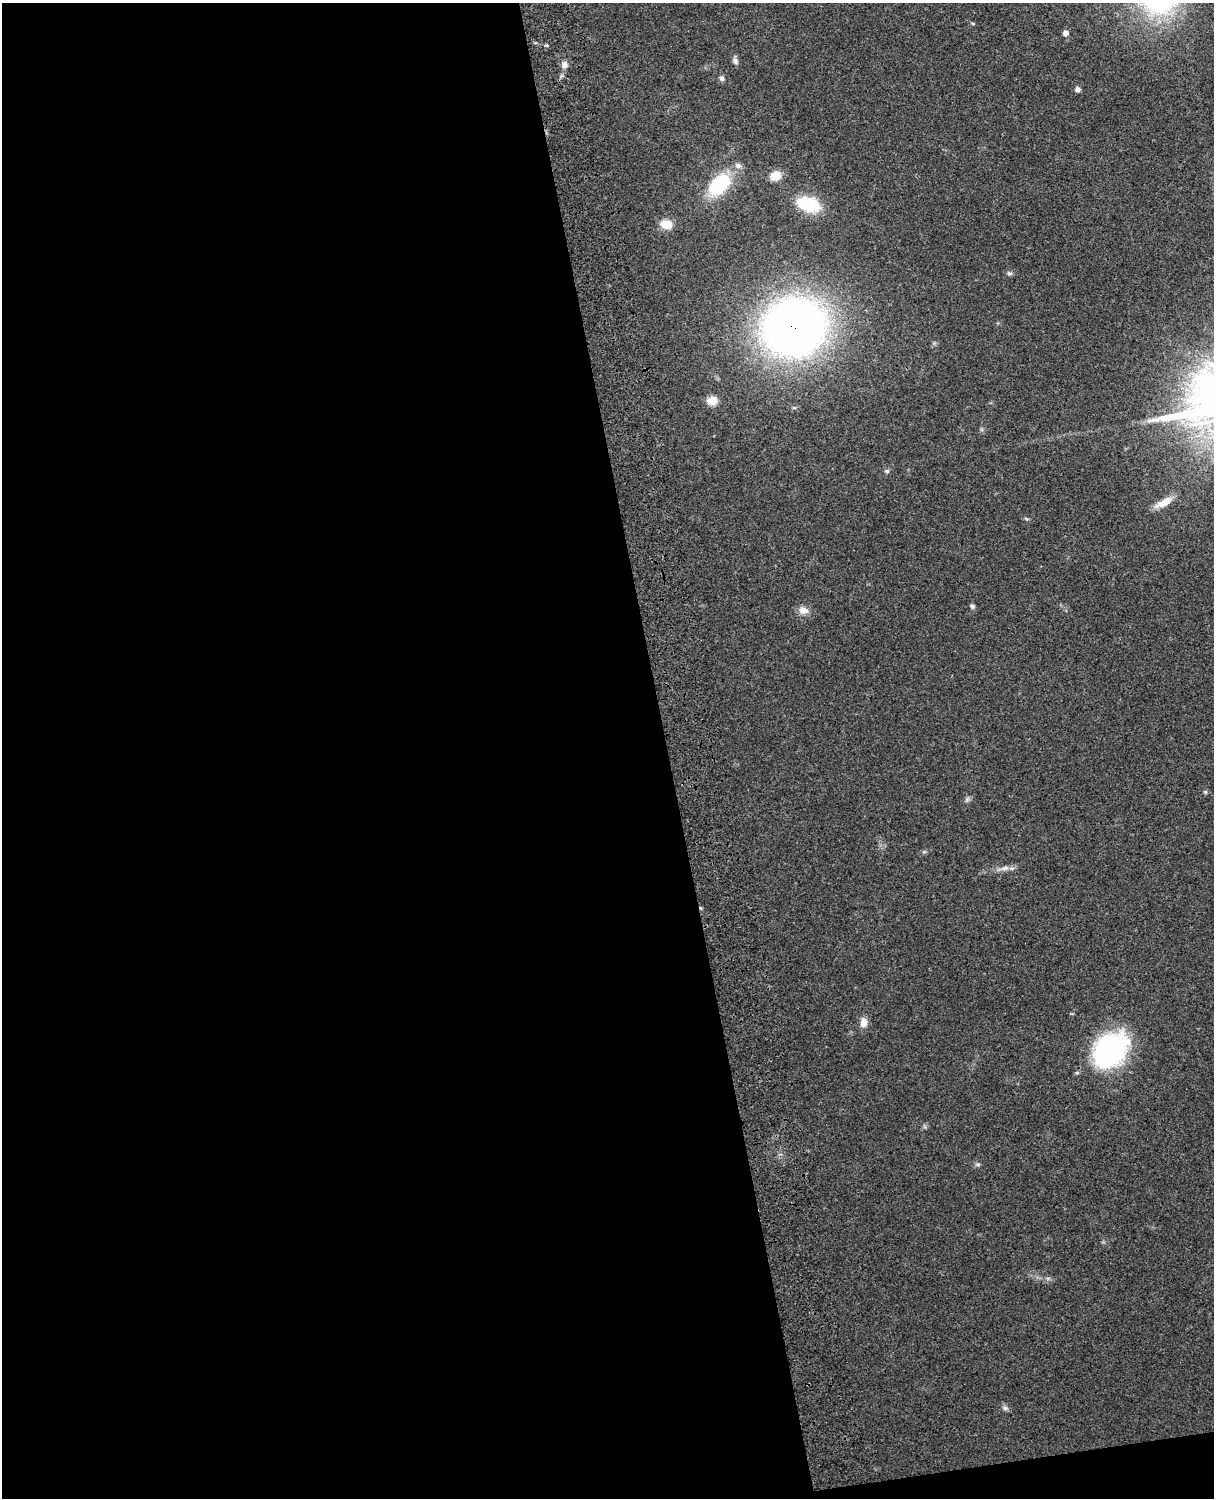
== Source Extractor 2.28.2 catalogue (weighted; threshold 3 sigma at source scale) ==
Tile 9 of 4 x 3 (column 1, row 3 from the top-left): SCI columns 120-1331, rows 164-1659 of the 5089 x 4927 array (HDU 1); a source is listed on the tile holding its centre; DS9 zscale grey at full resolution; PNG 1216 x 1500 px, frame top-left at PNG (2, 3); no overlay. Shown black and unused: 56% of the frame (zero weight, under 3 of 4 exposures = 6% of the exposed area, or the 3 px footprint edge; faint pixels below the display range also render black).
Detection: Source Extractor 2.28.2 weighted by HDU 2 'WHT'; one run over the whole footprint, this tile lists its part. Background 0.255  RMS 0.0089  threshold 0.0398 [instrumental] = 3 sigma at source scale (4.5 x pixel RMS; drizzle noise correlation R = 1.50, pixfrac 1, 0.05/0.05 arcsec/px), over >= 5 px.
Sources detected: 25; all 25 listed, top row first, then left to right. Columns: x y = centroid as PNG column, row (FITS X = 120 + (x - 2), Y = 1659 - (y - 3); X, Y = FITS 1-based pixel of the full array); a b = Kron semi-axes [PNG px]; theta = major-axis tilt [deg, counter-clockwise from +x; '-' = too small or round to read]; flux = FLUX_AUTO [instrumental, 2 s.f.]
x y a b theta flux
1065 33 6 6 - 4.2
546 45 6 3 -18 1
735 61 9 7 -58 2.9
564 64 10 7 86 4
722 78 7 6 - 2.5
1078 89 6 6 - 2.6
738 166 9 8 - 3.5
775 176 12 10 22 10
719 185 24 15 47 60
808 204 27 15 -15 35
666 224 13 9 -9 13
1009 273 8 5 -17 1.8
794 327 49 44 18 680
712 401 11 9 11 11
887 471 7 5 -14 1.8
1164 502 24 9 27 11
972 606 6 5 - 2.1
803 610 13 10 -7 6.6
1205 792 6 5 - 1.2
967 799 8 4 53 1.8
1005 868 11 6 15 4.5
863 1022 12 9 89 6.8
1110 1050 32 24 46 190
978 1164 7 4 -19 1.7
1005 1408 6 6 - 2.3
Overlapping masked pixels (flux is a lower limit): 1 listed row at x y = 794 327